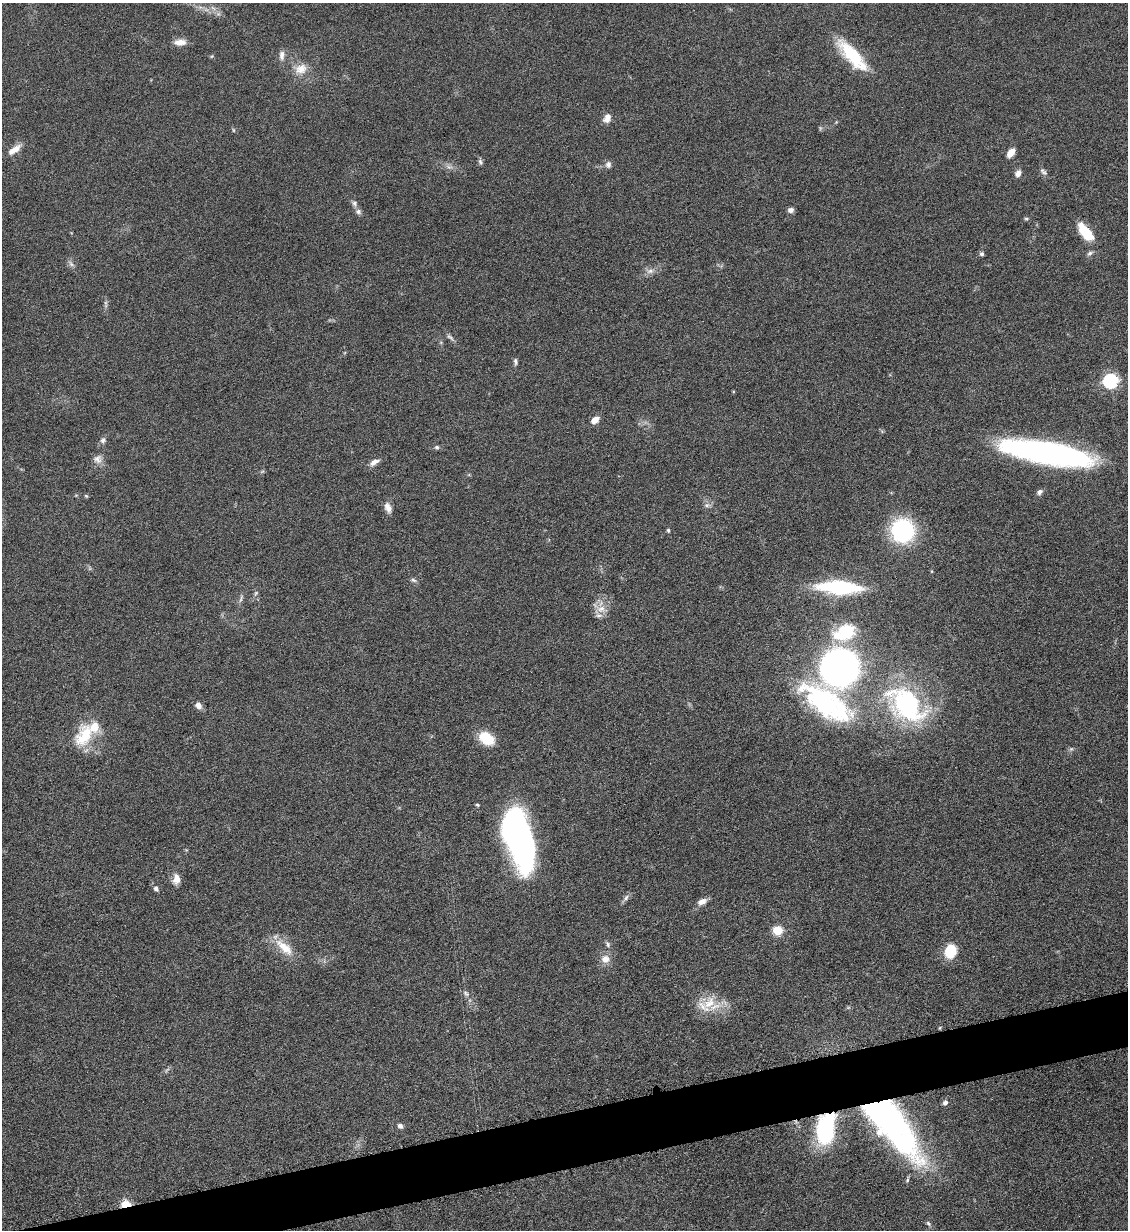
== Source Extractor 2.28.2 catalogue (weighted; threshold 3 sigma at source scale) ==
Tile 7 of 4 x 4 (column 3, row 2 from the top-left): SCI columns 2391-3516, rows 2465-3692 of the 4901 x 4928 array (HDU 1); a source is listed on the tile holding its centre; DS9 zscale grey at full resolution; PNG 1130 x 1232 px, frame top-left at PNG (2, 3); no overlay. Shown black and unused: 4% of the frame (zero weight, under 6 of 12 exposures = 1% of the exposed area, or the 3 px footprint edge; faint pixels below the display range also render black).
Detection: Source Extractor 2.28.2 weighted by HDU 2 'WHT'; one run over the whole footprint, this tile lists its part. Background 0.101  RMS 0.004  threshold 0.0162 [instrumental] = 3 sigma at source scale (4.09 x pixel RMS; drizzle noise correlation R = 1.36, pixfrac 0.8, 0.05/0.05 arcsec/px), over >= 5 px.
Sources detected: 75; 2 too faint to see at this stretch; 1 inside a brighter object's white glare — not listed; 3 inside a brighter listed object's ellipse — not listed separately; the other 69 listed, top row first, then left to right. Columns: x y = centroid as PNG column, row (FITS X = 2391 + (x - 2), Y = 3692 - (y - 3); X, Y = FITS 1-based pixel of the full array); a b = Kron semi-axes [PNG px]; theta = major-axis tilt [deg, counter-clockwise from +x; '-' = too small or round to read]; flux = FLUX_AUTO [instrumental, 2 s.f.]
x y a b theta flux
213 8 9 3 -32 0.98
180 42 15 8 2 3.1
282 55 14 7 87 1.9
852 55 44 14 -48 19
301 69 18 13 22 4.9
607 118 12 8 62 2.5
16 148 13 9 30 3
1011 153 10 6 53 3.4
480 162 9 5 -65 0.82
608 165 8 7 - 1.4
449 167 9 5 -14 1.3
1043 171 12 6 -41 1.1
1018 173 7 6 - 2.1
354 203 7 7 - 1.1
791 210 6 5 - 1.6
358 212 9 7 -31 1.2
1026 219 5 5 - 0.61
1085 232 24 10 -51 9.4
1090 253 9 5 30 0.94
982 254 5 5 - 0.8
71 264 8 5 -45 1
650 271 11 6 15 1.8
450 337 13 4 -38 1.1
515 361 11 4 -85 0.93
1110 381 6 6 - 80
595 420 9 6 35 3.3
103 440 9 7 54 1.2
437 447 7 5 12 0.75
1047 453 71 17 -10 140
98 459 12 11 - 2.3
374 462 13 7 29 2.2
1040 492 8 6 41 1.2
86 496 5 4 - 0.44
707 505 7 6 - 1.1
388 508 13 8 -67 2.3
668 530 5 4 - 0.55
902 530 21 21 - 40
413 580 8 5 -19 0.86
839 587 38 11 -3 37
256 593 6 5 - 0.6
601 609 12 8 27 3.4
844 632 32 21 23 17
840 668 24 23 - 190
826 703 70 29 -35 58
907 704 48 30 -43 57
198 705 9 6 -49 2.1
85 735 31 18 57 15
486 738 13 9 -37 13
1071 749 7 4 44 0.64
477 805 4 4 - 0.53
517 836 55 23 -72 140
177 879 12 9 -86 3.3
156 888 7 5 -62 1.1
626 898 9 5 62 1.2
702 902 11 7 27 2.4
777 930 5 5 - 19
608 944 8 5 -80 0.92
284 947 30 12 -42 7.8
950 951 15 12 70 9.3
605 959 11 11 - 3.2
466 994 9 6 -48 1.1
709 1003 24 15 52 8.5
945 1103 6 5 - 1.2
890 1114 120 24 -54 97
400 1126 7 5 -35 1.2
825 1129 25 15 82 43
907 1180 8 4 69 0.76
126 1204 5 4 - 19
928 1223 7 5 -60 0.76
Overlapping masked pixels (flux is a lower limit): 3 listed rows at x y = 890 1114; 825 1129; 126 1204